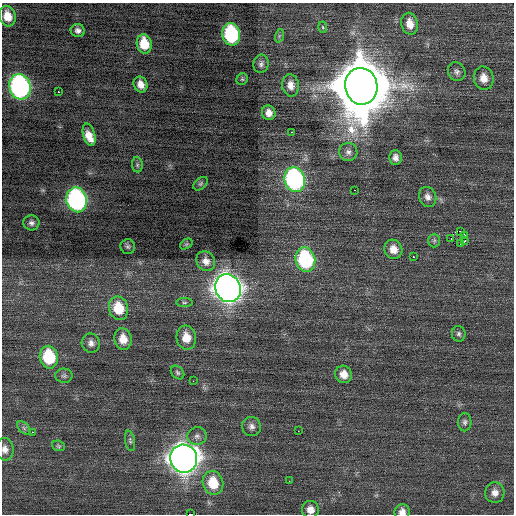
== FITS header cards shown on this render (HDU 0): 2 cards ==
NAXIS1  =                  512 / Axis length
NAXIS2  =                  512 / Axis length

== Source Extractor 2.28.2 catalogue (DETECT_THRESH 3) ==
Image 512 x 512 px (HDU 0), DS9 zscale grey, 1 PNG px = 1 image px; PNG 516 x 516 px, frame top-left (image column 1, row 512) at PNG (2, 3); each listed source drawn as its Kron ellipse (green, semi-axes under 4 px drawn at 4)
Background 0.0669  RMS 0.77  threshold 2.32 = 3 sigma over >= 5 px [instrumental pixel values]
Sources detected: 68; all 68 listed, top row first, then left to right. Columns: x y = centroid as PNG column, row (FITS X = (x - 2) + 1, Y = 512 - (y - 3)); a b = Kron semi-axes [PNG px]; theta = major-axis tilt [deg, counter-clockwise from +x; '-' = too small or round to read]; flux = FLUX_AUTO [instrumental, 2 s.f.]
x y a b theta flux
7 16 10 8 -72 730
410 24 11 8 -78 600
323 27 5 3 - 55
78 30 7 6 - 210
231 34 11 9 -80 5800
279 36 7 4 72 71
144 44 10 7 -79 1100
261 64 9 7 79 180
457 72 10 8 -58 210
484 78 12 10 -76 550
242 79 6 5 - 74
141 84 8 6 -68 420
291 85 11 8 -81 420
361 86 18 16 -81 480000
20 87 13 10 -74 15000
58 92 3 3 - 720
269 113 7 6 - 390
291 132 3 2 - 96
89 135 11 6 -74 850
348 152 9 9 - 230
395 157 7 6 - 250
137 165 7 5 -84 100
295 180 12 10 -75 12000
201 184 8 5 40 110
354 190 3 2 - 240
428 197 10 8 -68 270
77 200 12 10 -78 13000
31 223 8 7 - 180
460 231 2 2 - 150
465 235 3 2 - 580
451 239 3 2 - 170
434 240 7 6 - 110
465 241 4 2 - 42
186 244 7 4 34 63
461 244 3 2 - 100
128 247 7 7 - 110
393 249 10 9 - 540
413 257 3 3 - 740
305 259 12 9 -74 5800
206 261 10 9 - 350
228 288 14 12 -63 57000
184 303 8 4 0 95
118 308 12 9 -75 1500
459 334 8 6 -82 130
186 338 12 9 -82 790
123 339 11 8 -81 670
91 343 9 9 - 270
49 357 11 9 -78 2800
178 373 8 5 -46 110
344 374 9 8 - 500
64 376 8 7 - 140
193 381 2 2 - 23
465 422 9 6 -89 160
251 426 10 9 - 250
24 428 8 5 -45 110
298 431 2 2 - 160
32 432 2 2 - 500
197 436 9 9 - 240
130 441 10 5 -79 120
58 446 7 5 -21 83
5 449 11 8 -82 320
184 459 14 13 - 65000
289 481 2 2 - 37
213 483 12 10 -73 1400
495 493 10 9 - 360
310 510 8 8 - 380
402 512 7 7 - 300
190 514 4 2 - 2300
At the frame edge (FLAGS 8, measured only in part): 3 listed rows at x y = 5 449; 402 512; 190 514